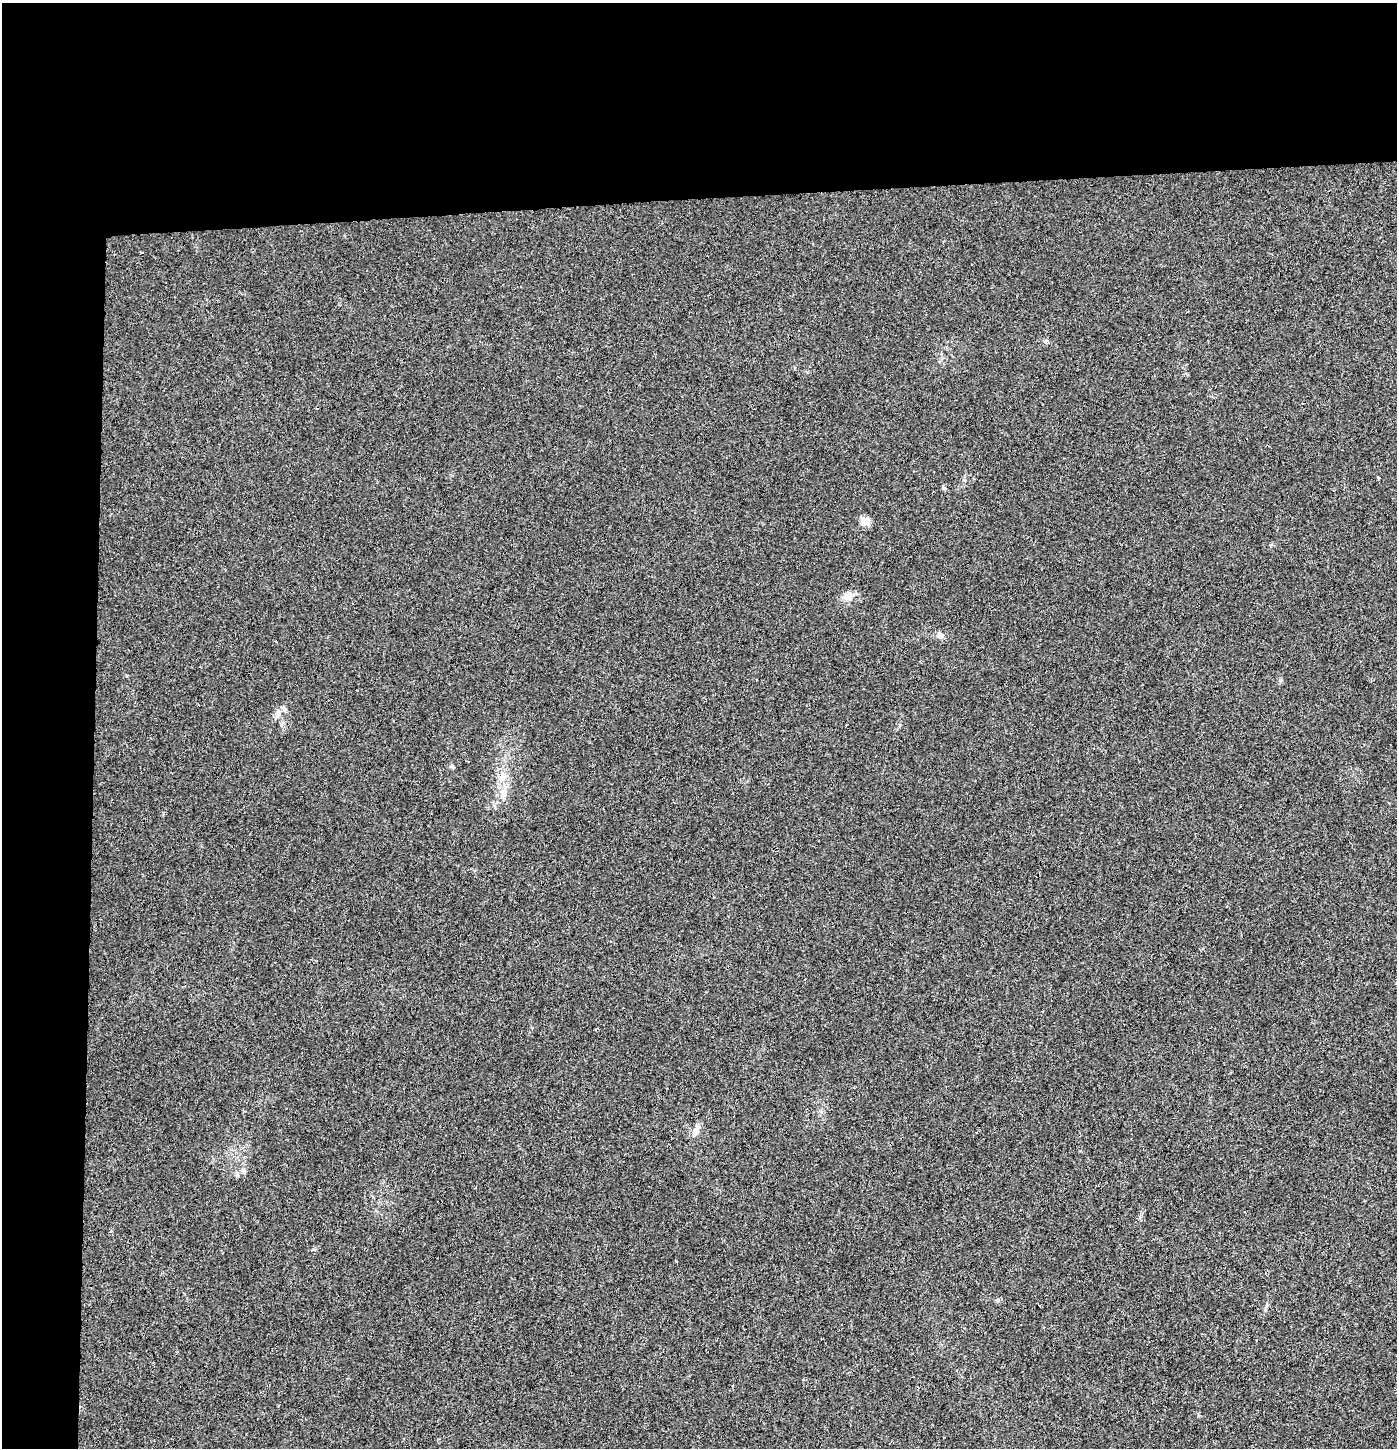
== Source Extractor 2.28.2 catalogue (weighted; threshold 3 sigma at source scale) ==
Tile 1 of 3 x 3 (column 1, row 1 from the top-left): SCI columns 1-1395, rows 2948-4393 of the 4192 x 4448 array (HDU 1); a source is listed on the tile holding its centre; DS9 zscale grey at full resolution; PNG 1399 x 1450 px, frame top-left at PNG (2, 3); no overlay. Shown black and unused: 19% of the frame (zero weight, under 3 of 4 exposures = <1% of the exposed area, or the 3 px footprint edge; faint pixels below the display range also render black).
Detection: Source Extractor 2.28.2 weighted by HDU 2 'WHT'; one run over the whole footprint, this tile lists its part. Background 0.00387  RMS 0.0032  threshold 0.0145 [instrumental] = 3 sigma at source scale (4.5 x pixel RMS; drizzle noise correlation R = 1.50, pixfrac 1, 0.0396/0.0396 arcsec/px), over >= 5 px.
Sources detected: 10; all 10 listed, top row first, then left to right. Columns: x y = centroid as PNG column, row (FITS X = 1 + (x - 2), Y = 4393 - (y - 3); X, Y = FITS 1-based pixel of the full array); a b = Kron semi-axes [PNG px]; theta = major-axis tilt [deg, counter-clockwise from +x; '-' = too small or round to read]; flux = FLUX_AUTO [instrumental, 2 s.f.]
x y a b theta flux
1378 478 4 3 - 0.26
865 521 5 5 - 9.5
848 596 16 11 6 2.7
940 635 7 6 - 2
284 709 8 6 -46 0.85
278 712 11 6 -86 1.4
452 766 6 4 -1 0.47
502 777 12 5 73 1.8
504 792 13 8 -77 2.5
696 1130 18 7 67 2.2
Unlisted compact peaks at least as high as the median listed source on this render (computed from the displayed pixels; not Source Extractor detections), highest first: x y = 997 1300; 1280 680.